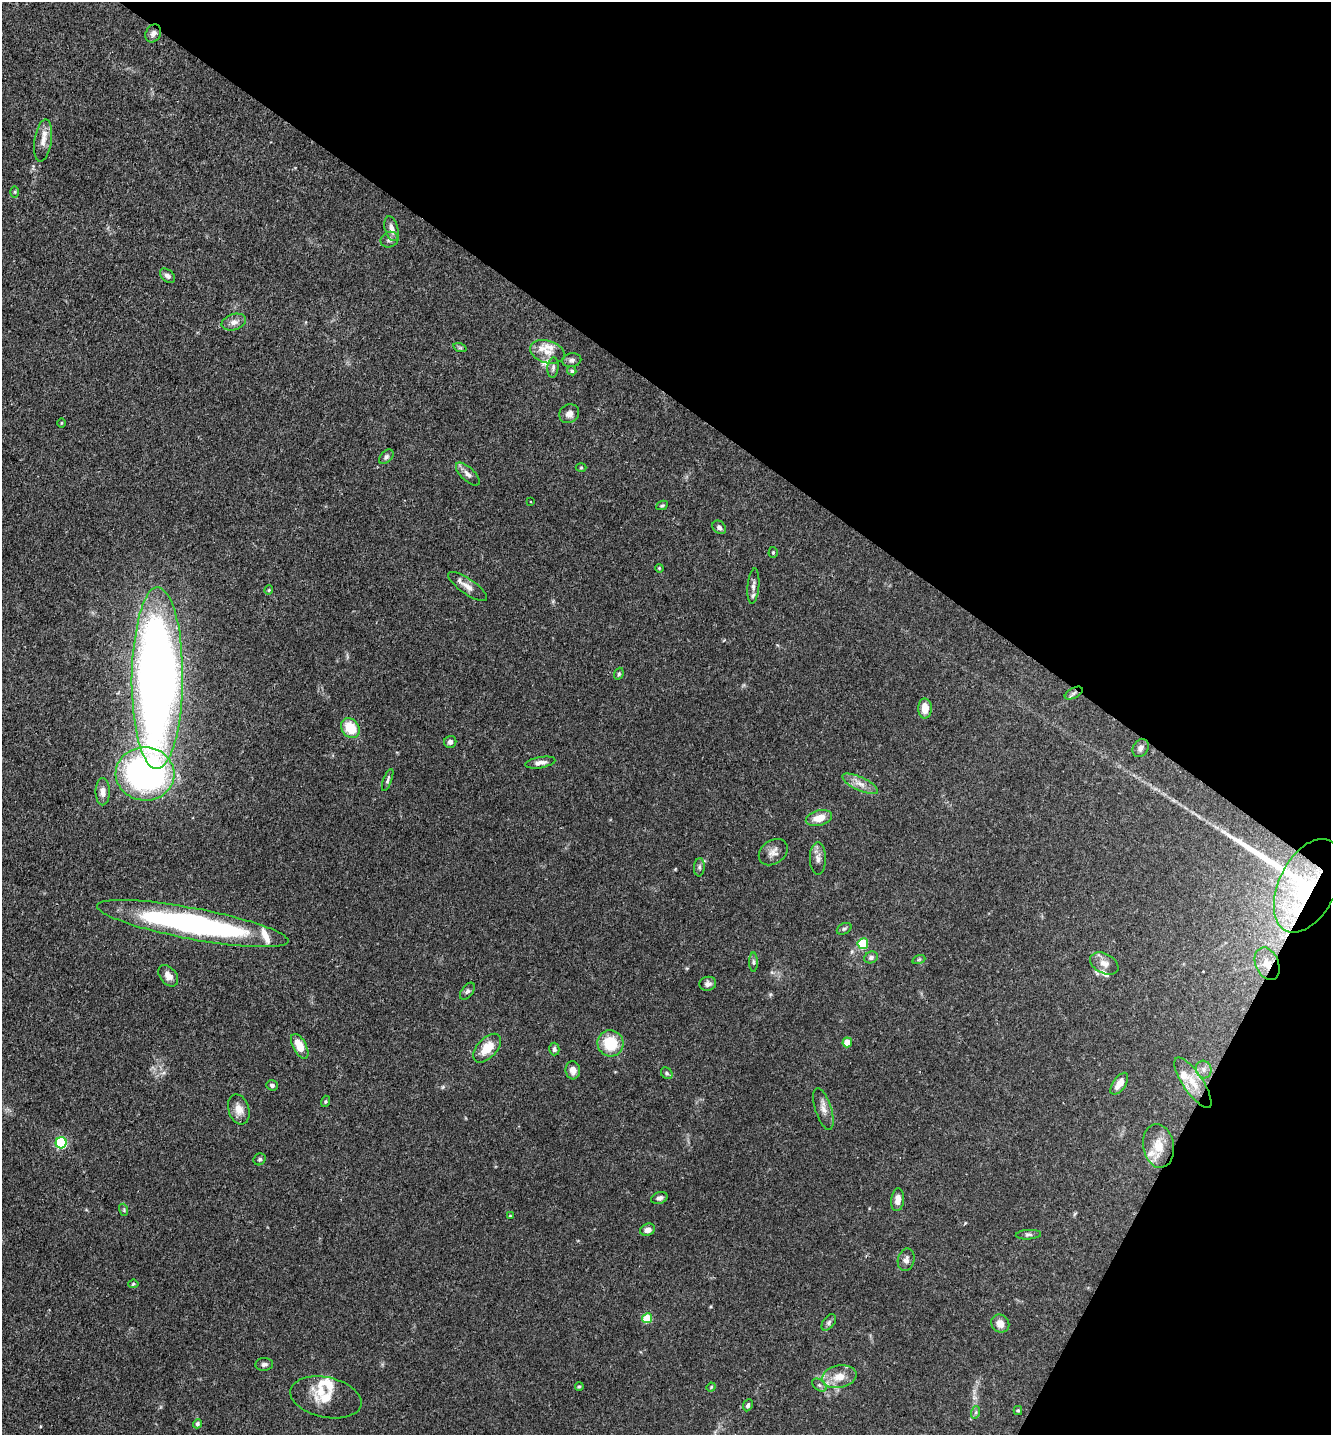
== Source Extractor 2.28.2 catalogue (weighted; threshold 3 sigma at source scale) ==
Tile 8 of 4 x 4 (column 4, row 2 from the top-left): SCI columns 4222-5550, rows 2962-4394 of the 5929 x 5919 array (HDU 1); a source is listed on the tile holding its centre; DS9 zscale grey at full resolution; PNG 1333 x 1437 px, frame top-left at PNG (2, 2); each listed source drawn as its Kron ellipse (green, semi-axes under 4 px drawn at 4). Shown black and unused: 32% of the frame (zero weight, under 3 of 4 exposures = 9% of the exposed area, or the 3 px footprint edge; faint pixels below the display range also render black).
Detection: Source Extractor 2.28.2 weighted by HDU 2 'WHT'; one run over the whole footprint, this tile lists its part. Background 0.0893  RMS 0.0038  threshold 0.0171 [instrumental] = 3 sigma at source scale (4.5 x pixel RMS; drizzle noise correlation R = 1.50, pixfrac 1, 0.05/0.05 arcsec/px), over >= 5 px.
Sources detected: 103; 1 long thin detection or spike segment (spike, bleed or trail) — neither listed nor drawn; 11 inside a brighter listed object's ellipse — not listed separately; the other 91 listed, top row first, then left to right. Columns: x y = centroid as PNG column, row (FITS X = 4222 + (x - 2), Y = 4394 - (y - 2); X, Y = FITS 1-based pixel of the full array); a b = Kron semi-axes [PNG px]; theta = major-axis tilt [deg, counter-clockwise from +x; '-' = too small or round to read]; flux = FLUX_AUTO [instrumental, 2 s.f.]
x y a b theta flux
153 33 9 7 61 1.5
43 140 21 8 81 3.5
15 192 6 4 89 0.45
391 229 12 6 -74 2.4
389 240 9 7 22 1.3
167 276 9 6 -44 1.3
234 322 12 8 17 2.1
460 348 7 4 -18 0.56
547 352 18 11 -17 4.4
572 360 9 7 9 1.2
553 368 10 5 84 1.1
572 371 5 4 - 0.65
569 414 10 9 - 2.1
62 423 5 3 - 0.33
386 457 9 5 45 0.91
581 468 5 3 - 0.36
468 474 15 6 -43 1.9
531 502 3 2 - 0.29
662 505 6 4 26 0.55
719 527 8 6 -43 1.2
773 552 5 4 - 0.54
659 568 4 3 - 0.33
468 586 23 7 -35 3
753 586 18 6 85 1.8
269 590 4 4 - 0.39
619 674 6 4 70 0.54
157 678 91 25 90 400
1074 693 10 5 28 1.1
925 708 10 7 -90 4.2
350 728 11 8 -54 8.9
450 742 6 6 - 1.2
1141 748 9 7 59 1.4
540 763 15 5 10 1.8
145 774 29 26 -3 110
388 780 11 4 69 0.8
860 784 19 6 -25 3.2
103 792 13 7 90 2.2
819 818 13 7 14 4.7
773 852 16 11 35 2.7
818 858 16 8 90 2.2
699 867 9 5 86 0.92
1308 886 50 29 64 32
193 924 97 15 -11 100
844 929 8 5 28 0.67
863 944 5 5 - 22
871 957 7 5 25 1.1
919 959 6 4 19 0.47
753 962 9 4 -89 0.76
1104 963 15 10 -27 2.9
1267 964 17 11 -67 5.5
168 976 12 8 -50 2.6
708 984 8 7 - 1.5
467 991 10 5 52 0.94
847 1042 5 4 - 6.5
610 1043 13 13 - 13
300 1046 13 6 -62 6.4
487 1048 17 10 47 7.4
554 1049 6 5 - 0.99
1204 1069 9 7 -75 1.7
573 1070 9 7 -83 2.2
667 1073 6 5 - 0.73
1193 1083 30 10 -56 6.7
1119 1084 12 6 55 3.7
272 1085 6 5 - 0.87
325 1101 6 3 71 0.45
239 1109 15 10 -74 3.5
823 1109 22 8 -72 2.9
61 1143 5 5 - 40
1158 1146 22 15 -80 6.7
260 1159 6 5 - 0.71
659 1198 8 5 19 1.2
898 1200 11 6 84 2.9
124 1210 6 4 -73 0.49
510 1216 4 4 - 0.31
648 1230 8 6 21 2.3
1028 1235 12 5 3 0.97
906 1260 11 8 78 1.7
133 1284 5 4 - 0.48
647 1318 5 5 - 16
829 1322 9 5 53 1.1
1000 1324 9 8 - 3.2
264 1364 9 6 5 1
839 1377 17 11 10 5.5
819 1385 8 5 -36 0.99
579 1386 4 4 - 0.46
711 1387 5 4 - 0.41
326 1397 36 20 -12 8.6
748 1405 6 4 64 0.85
1018 1410 4 4 - 0.47
976 1412 6 4 72 0.56
197 1424 5 4 - 0.65
Overlapping masked pixels (flux is a lower limit): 3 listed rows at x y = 1074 693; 1308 886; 1267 964